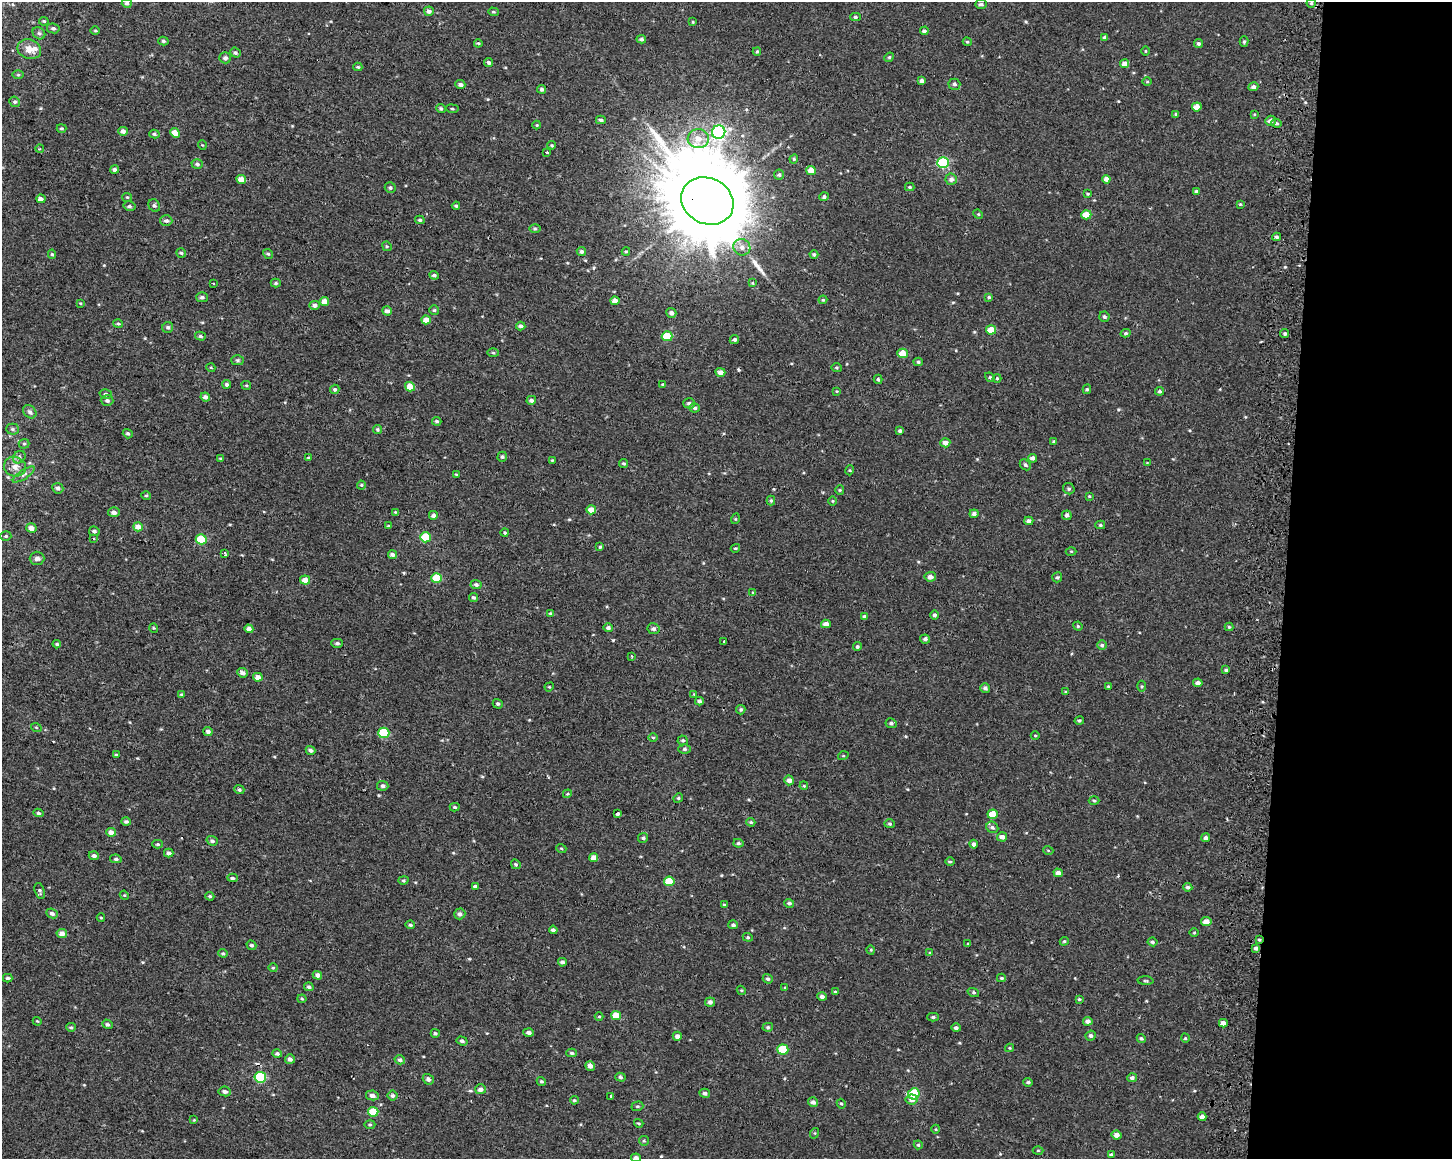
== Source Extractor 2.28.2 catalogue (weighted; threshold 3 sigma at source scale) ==
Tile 9 of 3 x 4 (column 3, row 3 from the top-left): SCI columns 3226-4675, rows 1161-2317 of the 4943 x 4643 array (HDU 1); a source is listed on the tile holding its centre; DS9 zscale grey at full resolution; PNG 1454 x 1161 px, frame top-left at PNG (2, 2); each listed source drawn as its Kron ellipse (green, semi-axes under 4 px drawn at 4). Shown black and unused: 12% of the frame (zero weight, under 2 of 3 exposures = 2% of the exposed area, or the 3 px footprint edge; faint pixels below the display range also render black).
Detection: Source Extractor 2.28.2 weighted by HDU 2 'WHT'; one run over the whole footprint, this tile lists its part. Background 1.53e-04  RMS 0.0035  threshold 0.0158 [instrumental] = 3 sigma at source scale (4.5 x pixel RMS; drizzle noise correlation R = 1.50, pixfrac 1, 0.0396/0.0396 arcsec/px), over >= 5 px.
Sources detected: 380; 3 cosmic-ray / hot-pixel residue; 1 long thin detection or spike segment (spike, bleed or trail) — neither listed nor drawn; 1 inside a brighter listed object's ellipse — not listed separately; the other 375 listed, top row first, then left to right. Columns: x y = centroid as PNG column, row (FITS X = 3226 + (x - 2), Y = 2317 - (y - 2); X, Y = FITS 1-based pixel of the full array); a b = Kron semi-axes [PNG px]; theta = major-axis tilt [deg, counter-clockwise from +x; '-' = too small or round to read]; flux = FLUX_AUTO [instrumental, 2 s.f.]
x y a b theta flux
127 3 5 4 - 0.96
1311 3 4 4 - 0.58
981 4 6 4 2 0.77
429 11 5 5 - 1.3
493 12 5 4 - 0.4
855 17 5 4 - 0.57
44 21 5 4 - 0.45
693 22 4 3 - 0.3
53 28 6 5 - 0.76
95 31 5 3 - 0.36
924 31 4 4 - 0.76
39 33 7 5 -43 0.7
1105 37 4 3 - 0.82
641 39 5 4 - 0.64
163 41 5 4 - 0.62
1244 41 5 4 - 0.55
967 42 4 4 - 0.39
478 43 4 4 - 0.38
1198 43 4 4 - 0.71
29 49 12 9 -23 3.3
1145 51 5 3 - 0.32
757 52 4 3 - 0.45
235 53 5 4 - 0.63
889 57 5 4 - 0.49
225 58 6 5 - 1
489 62 4 3 - 0.64
1125 64 4 4 - 1.8
358 67 4 3 - 0.46
18 75 6 4 0 0.42
922 81 4 4 - 1
1147 82 5 3 - 0.35
460 84 5 4 - 1.1
954 84 6 5 - 0.88
1253 87 5 4 - 0.95
542 89 4 4 - 0.75
15 102 5 5 - 0.65
1197 107 5 4 - 3.1
441 109 5 4 - 0.58
452 109 6 3 -8 0.4
1176 114 3 3 - 0.6
1254 114 4 3 - 0.35
601 120 5 4 - 0.69
1270 121 5 5 - 1.7
1277 123 5 4 - 0.58
537 125 4 4 - 0.32
61 128 5 3 - 0.41
123 131 4 4 - 1.5
719 132 7 6 - 46
175 133 5 4 - 3.3
154 134 5 4 - 0.57
698 139 10 9 - 3.5
202 145 5 3 - 0.28
552 145 4 3 - 0.38
40 149 4 3 - 0.37
547 152 3 3 - 1.5
794 159 4 4 - 0.4
943 162 6 5 - 24
197 164 6 4 -17 0.68
115 170 4 4 - 1
811 170 5 4 - 3.2
779 175 5 5 - 0.68
241 179 5 4 - 2.7
951 179 6 5 - 1.3
1106 179 4 4 - 1.6
910 187 5 4 - 0.41
390 188 5 5 - 0.7
1196 191 4 3 - 0.53
1087 194 3 2 - 0.35
127 197 5 4 - 0.37
824 197 5 4 - 0.78
41 199 4 3 - 1.3
707 201 27 22 -27 7700
1240 204 4 4 - 0.32
154 205 6 5 - 0.67
129 206 6 4 -12 0.72
456 206 4 4 - 0.45
978 214 5 4 - 0.35
1086 215 5 4 - 4.7
420 220 5 4 - 0.51
166 221 6 5 - 0.83
535 228 6 4 -1 0.48
1276 237 4 3 - 0.68
387 246 5 4 - 0.4
742 247 8 8 - 2.2
581 252 5 4 - 0.82
626 252 4 4 - 0.4
181 253 5 4 - 0.51
52 254 5 4 - 0.48
268 254 5 4 - 0.48
814 255 4 4 - 0.61
434 275 5 4 - 0.75
213 283 3 3 - 0.49
276 283 5 4 - 0.51
752 283 3 3 - 0.3
202 297 6 5 - 0.89
989 297 4 4 - 0.5
823 300 4 4 - 0.38
325 301 4 4 - 2.9
615 301 4 4 - 2.2
80 303 4 3 - 0.31
315 305 5 4 - 1.1
434 310 5 5 - 0.51
387 311 5 4 - 1.2
671 313 5 4 - 0.94
1104 317 5 5 - 0.69
426 320 4 4 - 2.5
118 324 5 4 - 0.56
521 326 5 4 - 0.89
168 327 5 5 - 0.75
991 330 5 4 - 3.9
1126 333 5 4 - 0.47
1285 334 4 4 - 0.68
200 336 5 4 - 0.68
667 336 5 5 - 8.9
734 339 5 4 - 0.77
493 353 6 4 -2 0.46
903 353 5 4 - 4.6
237 360 6 5 - 0.6
918 362 5 4 - 0.53
211 368 4 3 - 0.29
836 368 5 4 - 0.42
720 372 5 4 - 1.7
990 377 5 4 - 0.5
997 378 4 4 - 0.4
878 379 4 3 - 0.57
227 384 4 4 - 0.66
662 384 4 4 - 0.34
246 385 5 4 - 0.4
410 387 5 4 - 4
335 389 5 4 - 0.58
1087 389 5 4 - 0.5
837 391 4 3 - 0.29
1160 391 4 4 - 0.68
106 394 6 5 - 0.66
205 397 5 4 - 1.2
107 400 6 5 - 0.85
531 400 5 4 - 0.86
689 403 6 5 - 0.95
695 408 5 4 - 0.69
30 412 7 6 - 0.95
437 421 5 3 - 0.49
12 429 6 5 - 0.69
377 429 4 4 - 0.5
900 431 4 4 - 0.65
128 434 5 4 - 0.58
1054 442 4 3 - 0.55
945 443 5 4 - 1.6
24 444 5 5 - 0.5
19 457 7 5 48 0.83
502 457 5 4 - 0.59
308 458 4 3 - 0.33
1032 458 4 4 - 1.2
221 459 4 3 - 0.45
552 460 3 3 - 0.27
623 463 5 4 - 0.53
1147 463 4 3 - 0.25
1025 465 6 4 -44 0.7
15 467 11 9 -17 2.4
850 470 5 3 - 0.33
456 474 4 3 - 0.28
24 475 13 4 33 1.1
361 485 4 4 - 0.4
58 488 5 5 - 1
1069 489 6 5 - 0.66
840 490 5 4 - 0.37
146 495 5 3 - 0.39
1089 496 3 3 - 0.3
771 501 5 4 - 0.5
833 501 5 3 - 0.3
591 510 5 4 - 3.4
114 512 6 5 - 1.3
395 512 4 4 - 0.28
974 514 4 4 - 1.2
434 515 5 5 - 1.2
1067 515 5 4 - 0.92
735 519 5 3 - 0.29
1029 521 4 4 - 1.6
1100 525 5 4 - 0.46
388 526 2 2 - 0.36
138 527 5 4 - 2.7
31 528 5 5 - 1.8
94 531 5 4 - 0.75
505 533 4 4 - 0.43
6 536 5 4 - 0.55
425 537 5 5 - 11
94 539 3 2 - 0.69
201 539 5 5 - 14
600 547 4 3 - 0.37
735 548 5 3 - 0.32
1071 551 5 3 - 0.31
224 553 4 3 - 0.68
392 555 4 4 - 1
37 558 7 6 - 1.4
930 577 5 5 - 1.7
1057 577 5 5 - 0.57
436 578 5 5 - 9.1
305 580 5 4 - 2.9
476 585 5 4 - 0.81
753 593 4 3 - 0.55
474 597 4 4 - 0.56
550 613 4 3 - 0.4
934 615 4 4 - 0.79
864 616 4 3 - 0.57
826 624 5 4 - 1.8
1078 626 5 4 - 0.45
1229 627 4 4 - 0.41
154 628 5 3 - 0.3
608 628 5 4 - 0.85
249 629 4 4 - 1.6
653 629 6 5 - 0.94
925 639 5 4 - 0.79
724 642 4 2 - 0.29
337 643 6 4 0 0.7
57 644 4 3 - 0.49
1102 645 5 4 - 0.65
857 647 4 4 - 0.53
631 656 3 2 - 0.49
1226 670 4 4 - 0.5
242 673 5 4 - 1.2
258 677 5 4 - 2
1198 683 4 4 - 1.3
1108 686 4 3 - 0.36
1142 686 5 3 - 0.43
549 687 5 4 - 0.33
985 688 5 4 - 0.88
1066 692 4 4 - 0.45
181 694 4 3 - 0.39
694 694 4 4 - 0.29
699 701 4 4 - 0.84
498 704 5 4 - 0.59
741 710 5 4 - 0.52
1079 721 4 3 - 0.45
891 723 6 5 - 0.73
36 727 5 3 - 0.32
208 731 4 4 - 1.1
384 733 5 5 - 13
1035 735 4 3 - 0.3
653 737 5 3 - 0.37
683 740 5 5 - 0.6
685 749 6 4 0 0.65
310 750 5 4 - 1
116 755 4 3 - 0.43
843 756 5 3 - 0.3
789 780 5 4 - 1.6
383 786 5 5 - 0.77
804 786 4 3 - 0.33
239 790 5 4 - 0.61
567 794 4 3 - 0.32
678 798 5 4 - 0.43
1094 800 5 3 - 0.4
455 807 5 4 - 0.53
38 813 5 4 - 0.66
618 814 3 3 - 1.6
993 814 5 4 - 4.4
126 822 5 4 - 0.7
751 822 5 3 - 0.42
890 824 5 4 - 0.55
992 827 6 5 - 0.81
111 832 5 4 - 2.2
1002 837 5 4 - 1.5
643 838 5 5 - 0.64
1206 838 4 4 - 0.99
212 841 5 4 - 0.84
738 843 5 4 - 0.57
158 844 5 4 - 0.5
974 844 4 4 - 0.91
561 848 5 3 - 0.31
1048 850 5 3 - 0.3
169 853 5 4 - 0.9
94 856 5 4 - 1
594 858 4 4 - 2.8
116 859 6 4 -9 0.68
950 862 4 3 - 0.36
516 864 5 4 - 0.53
1058 873 4 4 - 1.6
232 878 5 4 - 0.66
403 880 5 4 - 0.44
669 881 5 4 - 6.4
475 886 4 3 - 0.82
1188 887 4 4 - 0.69
40 891 8 5 -73 0.74
124 895 5 3 - 0.3
210 896 4 3 - 0.43
789 903 5 4 - 0.65
724 905 4 4 - 0.39
52 913 6 4 -23 1
460 914 6 5 - 1
101 918 4 3 - 0.29
1206 921 5 4 - 2.3
410 925 5 4 - 0.62
733 925 5 4 - 0.71
553 930 4 4 - 0.91
62 933 5 4 - 1.8
1194 933 5 3 - 0.29
748 937 5 4 - 0.47
1259 939 3 3 - 0.5
1064 941 4 4 - 0.42
1152 942 5 4 - 0.68
968 944 3 3 - 0.41
251 945 5 4 - 0.6
1256 948 4 3 - 0.99
871 950 4 3 - 0.3
223 953 4 4 - 0.45
930 953 4 3 - 0.35
562 962 4 4 - 0.89
273 968 4 4 - 0.38
317 975 5 4 - 1.5
8 978 5 3 - 0.6
1001 978 4 3 - 0.47
768 979 5 4 - 0.65
1145 981 8 3 -3 0.43
309 987 5 4 - 0.71
785 988 4 3 - 0.34
741 990 5 3 - 0.37
835 992 4 4 - 0.53
973 992 6 4 -20 0.51
822 996 5 4 - 0.99
302 999 4 4 - 0.38
1079 999 4 4 - 0.4
710 1002 5 4 - 1
616 1015 5 4 - 4.9
599 1017 4 3 - 0.35
933 1017 5 4 - 0.65
37 1021 4 3 - 0.29
1088 1021 5 4 - 1.3
1223 1023 4 4 - 1.5
107 1024 5 4 - 0.65
71 1027 5 4 - 0.48
768 1027 5 4 - 0.54
956 1028 4 4 - 0.75
529 1032 5 4 - 1.1
435 1033 4 4 - 0.51
677 1036 4 4 - 1.4
1091 1036 5 5 - 0.78
1141 1038 5 4 - 0.5
1185 1038 5 3 - 0.28
462 1041 6 4 -18 0.73
1010 1048 4 4 - 0.35
783 1050 5 5 - 11
277 1053 5 4 - 0.71
572 1053 5 4 - 0.59
290 1059 5 4 - 1.4
400 1060 5 4 - 0.79
590 1066 5 4 - 1.7
260 1077 6 5 - 21
620 1077 5 4 - 0.61
1132 1078 5 4 - 0.95
428 1079 5 5 - 1
541 1081 5 4 - 0.48
1028 1082 5 4 - 0.62
481 1089 5 5 - 1.3
225 1091 6 5 - 0.99
705 1093 5 4 - 1
914 1094 6 5 - 14
372 1095 6 5 - 1.2
392 1095 5 5 - 0.83
611 1096 3 3 - 2.8
912 1099 6 5 - 1.3
574 1100 4 4 - 0.51
813 1102 5 5 - 1.2
841 1104 5 4 - 0.45
637 1106 6 4 18 0.48
373 1112 5 4 - 8.2
1202 1117 4 4 - 1.4
194 1120 4 4 - 0.31
639 1123 5 3 - 0.36
370 1125 5 3 - 0.39
936 1129 4 3 - 0.28
815 1133 5 3 - 0.36
1116 1135 5 4 - 2
644 1141 5 4 - 0.46
918 1145 4 4 - 0.38
1038 1150 5 3 - 0.29
1111 1155 4 3 - 0.77
636 1158 5 4 - 1.5
Overlapping masked pixels (flux is a lower limit): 3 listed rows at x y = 707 201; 1259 939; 260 1077
Isophote crosses this tile's border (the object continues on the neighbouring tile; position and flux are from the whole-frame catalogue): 2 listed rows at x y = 127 3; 636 1158